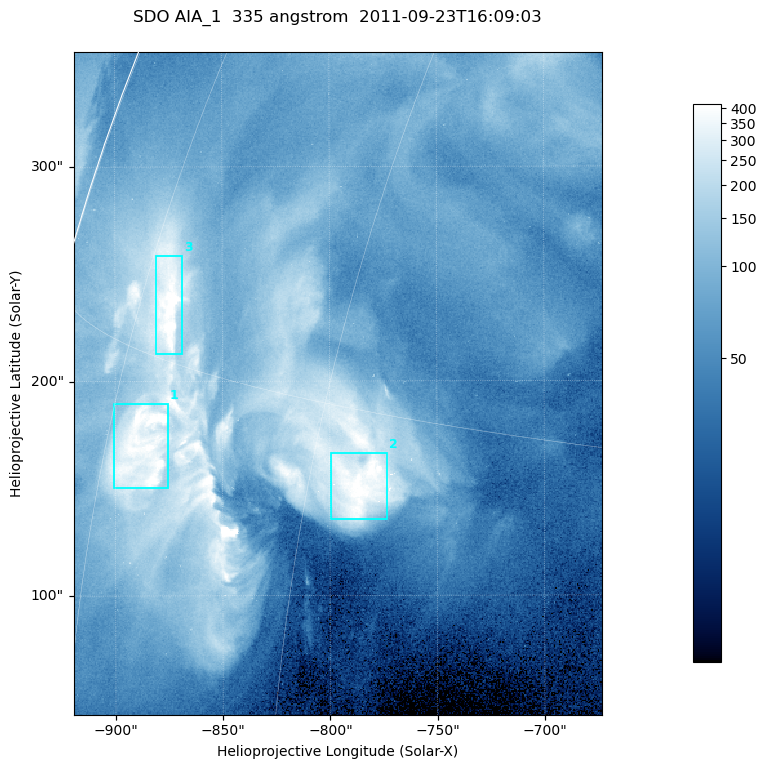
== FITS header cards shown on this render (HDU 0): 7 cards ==
TELESCOP= 'SDO     '           /
INSTRUME= 'AIA_1   '           /
WAVELNTH=                  335 /
WAVEUNIT= 'angstrom'           /
DATE-OBS= '2011-09-23T16:09:03.62' /
CTYPE1  = 'HPLN-TAN'           /
CTYPE2  = 'HPLT-TAN'           /

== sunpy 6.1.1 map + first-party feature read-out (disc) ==
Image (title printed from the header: SDO AIA_1  335 angstrom  2011-09-23T16:09:03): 410 x 514 px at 0.601 arcsec/px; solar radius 957 arcsec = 1592 px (partial field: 2.6% of the solar disc is inside the frame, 98% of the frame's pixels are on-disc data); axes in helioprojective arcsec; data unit not stated in the header (colour bar unlabelled)
Pointing: header CRPIX1/2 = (2042.06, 2043.86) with CRVAL1/2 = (0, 0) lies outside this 410 x 514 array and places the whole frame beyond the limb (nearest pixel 1.41 R_sun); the SolarSoft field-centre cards XCEN/YCEN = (-796.2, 198.9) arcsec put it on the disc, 1307 arcsec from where CRPIX/CRVAL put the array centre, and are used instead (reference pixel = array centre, CRVAL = XCEN/YCEN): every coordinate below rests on XCEN/YCEN
Orientation: roll -0.142 deg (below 1 deg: not rotated)
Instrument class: DISC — disc imager (sunpy class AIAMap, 335 A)
Bright regions (active regions / flare kernels): reference = the on-disc median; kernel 3 px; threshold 5 sigma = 247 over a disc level ~69.4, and >= 1.15x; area >= 210 px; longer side >= 5 px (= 3 arcsec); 3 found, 3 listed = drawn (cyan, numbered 1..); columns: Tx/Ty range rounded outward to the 2 arcsec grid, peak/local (2 s.f.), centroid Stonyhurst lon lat
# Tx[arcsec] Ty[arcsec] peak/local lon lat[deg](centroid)
1 -902..-874 150..190 8 -72 +13
2 -800..-772 136..168 6.5 -57 +13
3 -882..-868 212..260 8 -72 +16
Off-limb structures (1.02-1.3 R_sun): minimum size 105 px: none found